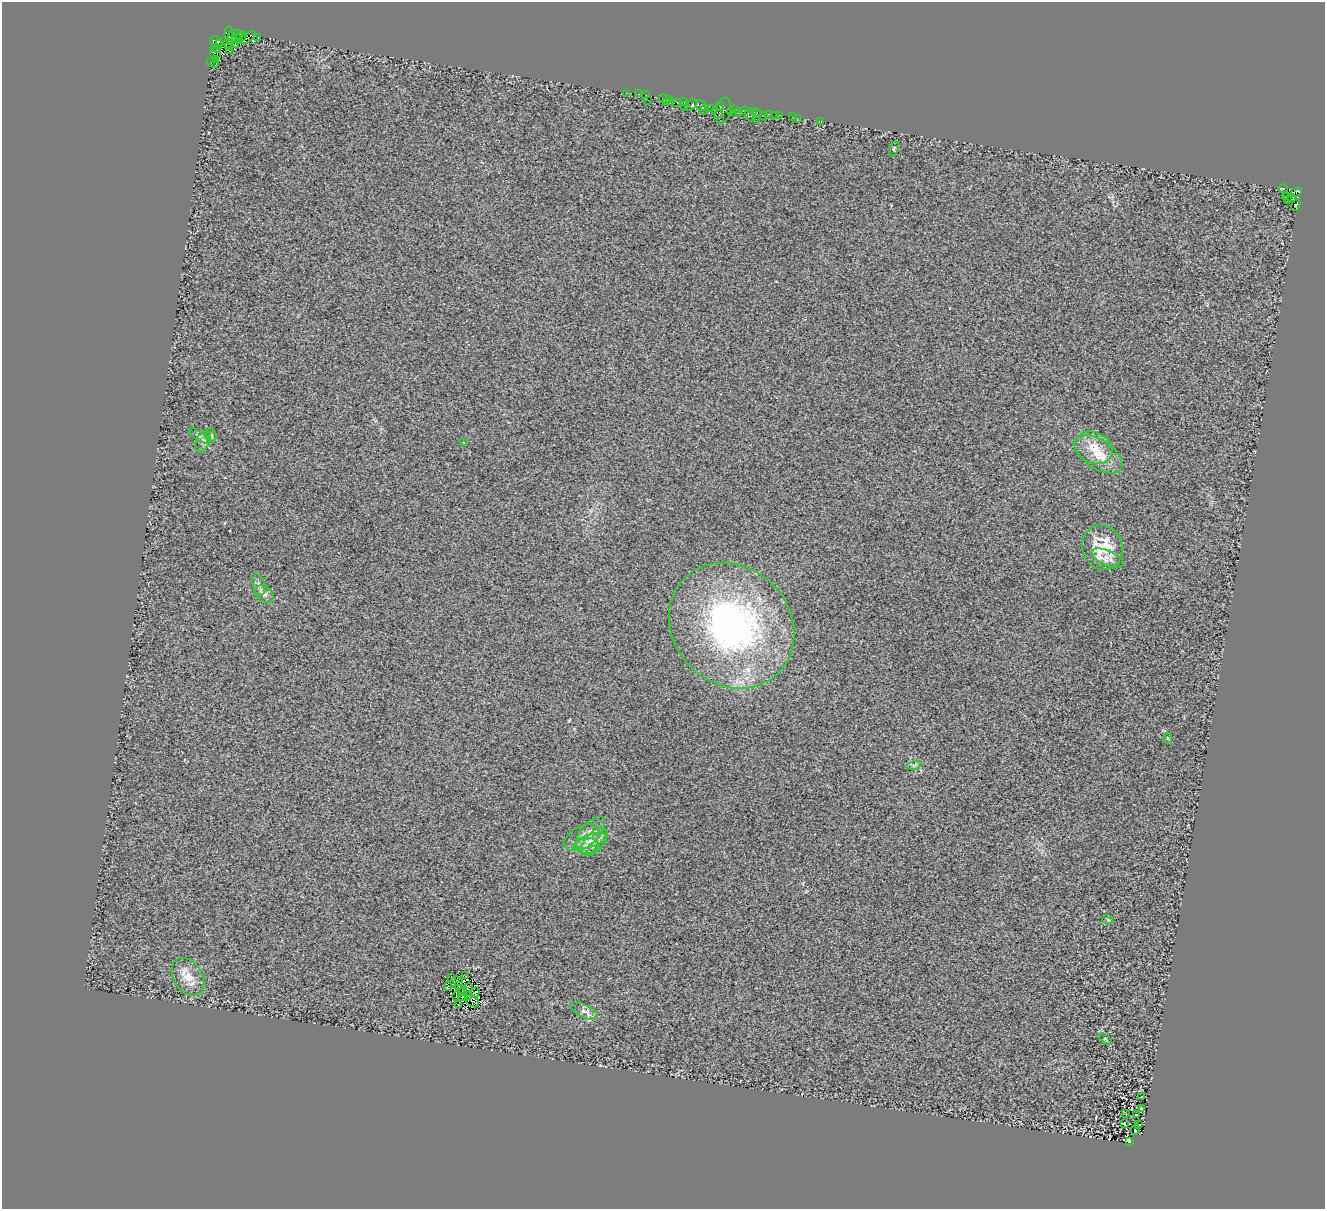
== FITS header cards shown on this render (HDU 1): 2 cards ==
NAXIS1  =                 1323
NAXIS2  =                 1207

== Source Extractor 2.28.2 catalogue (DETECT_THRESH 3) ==
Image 1323 x 1207 px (HDU 1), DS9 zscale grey, 1 PNG px = 1 image px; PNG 1327 x 1211 px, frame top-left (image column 1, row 1207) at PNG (2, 2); each listed source drawn as its Kron ellipse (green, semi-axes under 4 px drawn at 4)
Background 0.352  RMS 0.32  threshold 0.947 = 3 sigma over >= 5 px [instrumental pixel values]
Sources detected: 106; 7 with non-positive FLUX_AUTO (blend fragments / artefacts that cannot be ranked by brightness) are neither listed nor drawn; the other 99 listed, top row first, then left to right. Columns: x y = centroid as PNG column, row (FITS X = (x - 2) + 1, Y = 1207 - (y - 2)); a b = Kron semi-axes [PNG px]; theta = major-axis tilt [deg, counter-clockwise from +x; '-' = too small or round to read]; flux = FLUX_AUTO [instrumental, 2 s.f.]
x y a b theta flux
229 34 7 3 87 1100
238 34 5 3 - 3500
232 36 4 3 - 540
242 36 5 3 - 1900
247 38 9 4 35 3200
258 38 3 2 - 160
237 39 5 2 - 1500
216 41 6 5 - 3600
220 44 3 2 - 1600
236 45 4 2 - 1500
229 47 2 2 - 760
216 48 4 3 - 150
229 51 3 2 - 71
215 53 5 5 - 1400
215 60 3 2 - 220
211 62 4 2 - 650
214 63 2 2 - 1700
627 93 2 2 - 53
638 94 3 2 - 43
645 95 2 2 - 14
665 99 6 3 -21 83
670 99 3 2 - 83
648 100 2 2 - 99
683 101 4 3 - 410
677 102 3 3 - 700
666 103 3 2 - 45
691 105 7 3 42 130
684 106 3 2 - 27
701 106 6 4 -54 120
719 106 4 3 - 540
711 108 3 2 - 550
735 109 4 2 - 180
704 110 5 2 - 29
745 110 4 3 - 920
723 111 13 7 76 320
753 111 2 2 - 79
730 112 4 3 - 870
717 113 6 3 -39 1200
739 113 2 2 - 740
757 113 4 3 - 110
769 114 2 2 - 11
780 115 4 2 - 28
750 116 7 3 -53 610
763 116 3 2 - 23
775 116 3 2 - 1600
793 117 2 2 - 16
797 118 3 2 - 23
756 119 2 2 - 17
821 121 2 2 - 16
894 149 7 4 71 30
1283 188 4 3 - 940
1296 192 6 4 28 180
1286 197 3 2 - 25
1292 197 3 2 - 160
1288 199 2 2 - 8.4
1296 205 6 4 66 58
211 435 7 4 -72 33
198 436 12 4 -37 59
203 441 11 6 64 88
464 443 3 2 - 12
1094 448 19 15 -26 410
1099 454 27 14 -33 480
1102 547 22 20 -72 800
1108 558 17 7 -24 130
259 585 11 6 -76 76
264 594 10 7 -39 88
732 626 67 58 -45 7100
1167 738 5 3 - 21
914 765 7 4 18 39
590 833 20 9 50 230
582 838 19 11 27 240
590 841 17 6 19 180
595 842 17 9 49 200
587 846 11 8 8 150
1108 920 6 3 -20 18
465 976 3 2 - 22
188 977 20 14 -58 350
451 977 3 2 - 13
457 981 6 2 -46 20
448 986 4 2 - 21
459 986 3 2 - 14
468 987 5 2 - 17
463 991 5 2 - 12
475 993 6 4 59 13
468 995 4 2 - 40
457 996 5 3 - 4.2
463 997 4 3 - 23
472 1001 8 5 -35 32
458 1005 3 2 - 10
584 1011 15 6 -27 120
1105 1039 8 3 -35 24
1141 1097 2 2 - 17
1142 1109 3 3 - 24
1126 1114 3 2 - 13
1136 1114 3 2 - 42
1124 1123 3 2 - 21
1139 1124 4 2 - 16
1135 1129 5 2 - 18
1129 1141 4 3 - 140
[7 non-positive-flux detections neither listed nor drawn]